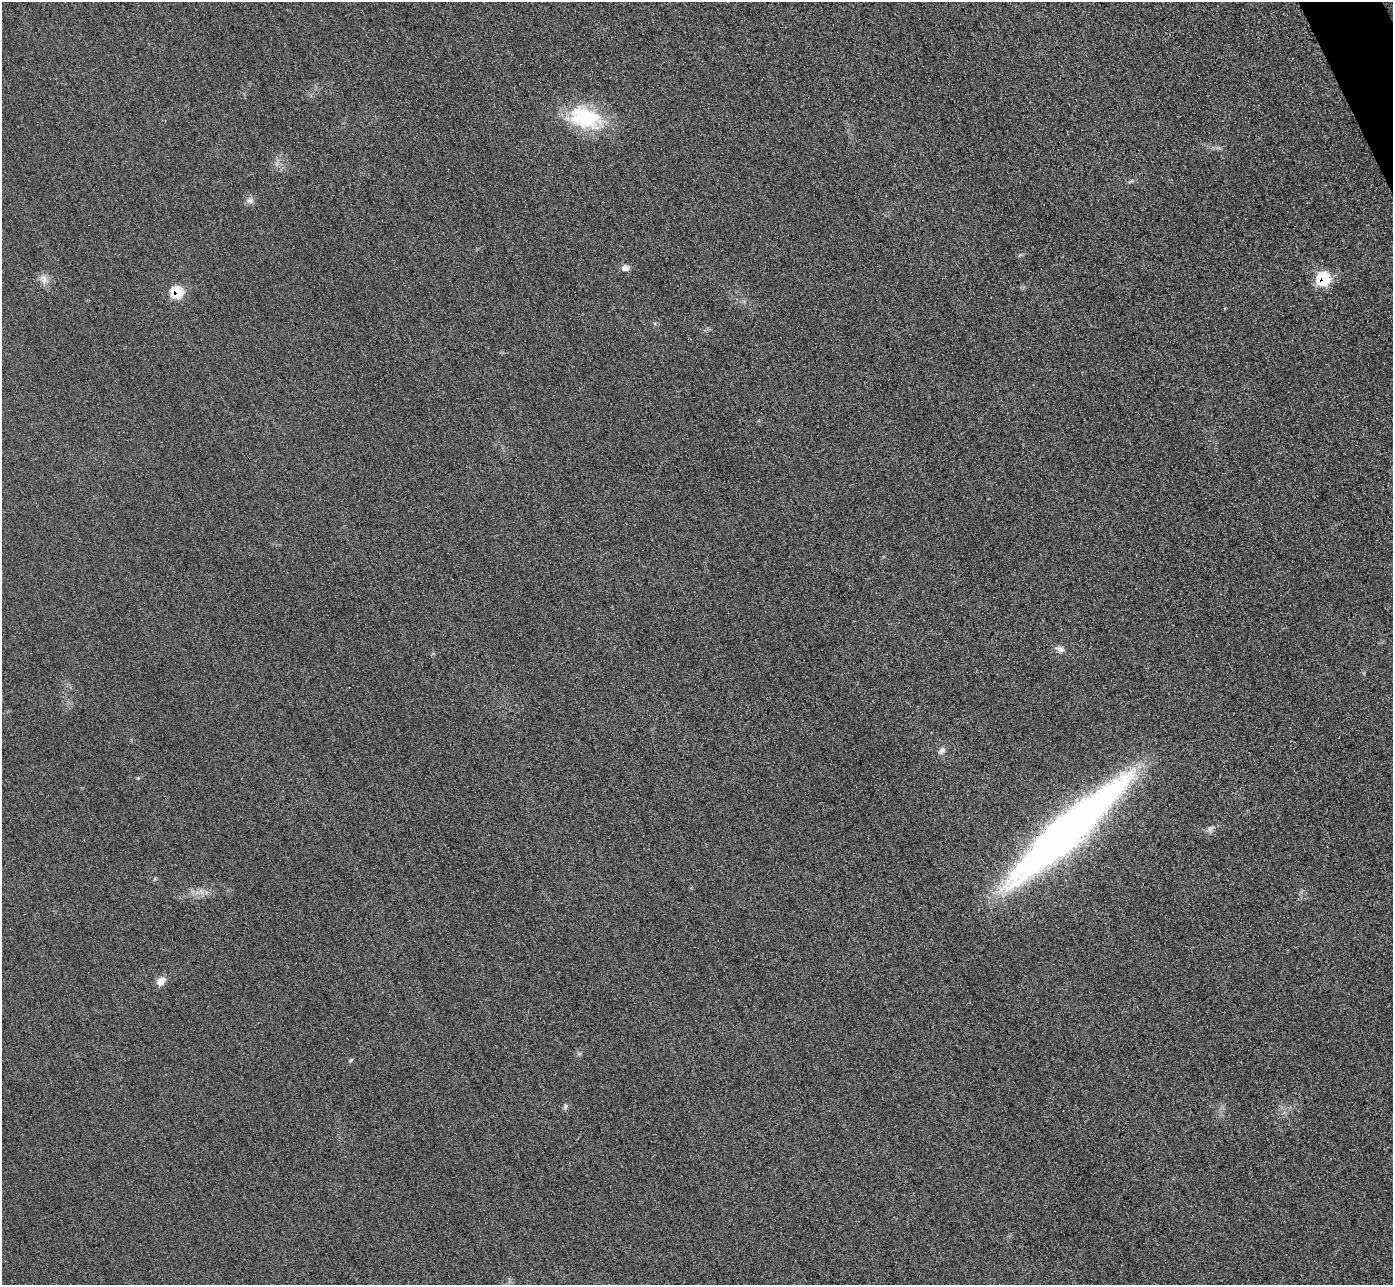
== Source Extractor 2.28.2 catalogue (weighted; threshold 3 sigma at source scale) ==
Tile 10 of 4 x 4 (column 2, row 3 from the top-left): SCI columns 1422-2812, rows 1591-2873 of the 5626 x 5614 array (HDU 1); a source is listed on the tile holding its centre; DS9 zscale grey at full resolution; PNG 1395 x 1287 px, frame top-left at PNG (2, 2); no overlay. Shown black and unused: <1% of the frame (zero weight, under 3 of 4 exposures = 3% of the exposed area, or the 3 px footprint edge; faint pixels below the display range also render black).
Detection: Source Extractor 2.28.2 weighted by HDU 2 'WHT'; one run over the whole footprint, this tile lists its part. Background 0.0856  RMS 0.017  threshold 0.0786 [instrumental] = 3 sigma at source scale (4.5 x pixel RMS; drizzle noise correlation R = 1.50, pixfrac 1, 0.05/0.05 arcsec/px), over >= 5 px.
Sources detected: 13; all 13 listed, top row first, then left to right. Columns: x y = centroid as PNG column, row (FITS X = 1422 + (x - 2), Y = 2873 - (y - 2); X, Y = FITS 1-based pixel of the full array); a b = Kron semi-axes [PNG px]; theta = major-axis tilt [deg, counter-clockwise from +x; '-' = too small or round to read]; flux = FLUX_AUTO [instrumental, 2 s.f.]
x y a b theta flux
585 118 46 27 -18 120
249 201 10 7 42 6.6
625 268 8 7 - 11
44 279 13 7 -85 10
1323 279 8 7 - 120
177 292 8 8 - 68
1060 649 12 7 -21 7.7
942 751 10 7 41 6.8
138 778 4 4 - 1.7
1066 832 154 28 42 1000
161 981 12 9 36 14
351 1060 7 3 38 2.1
565 1106 7 6 - 4
Overlapping masked pixels (flux is a lower limit): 3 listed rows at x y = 1323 279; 177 292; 1066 832